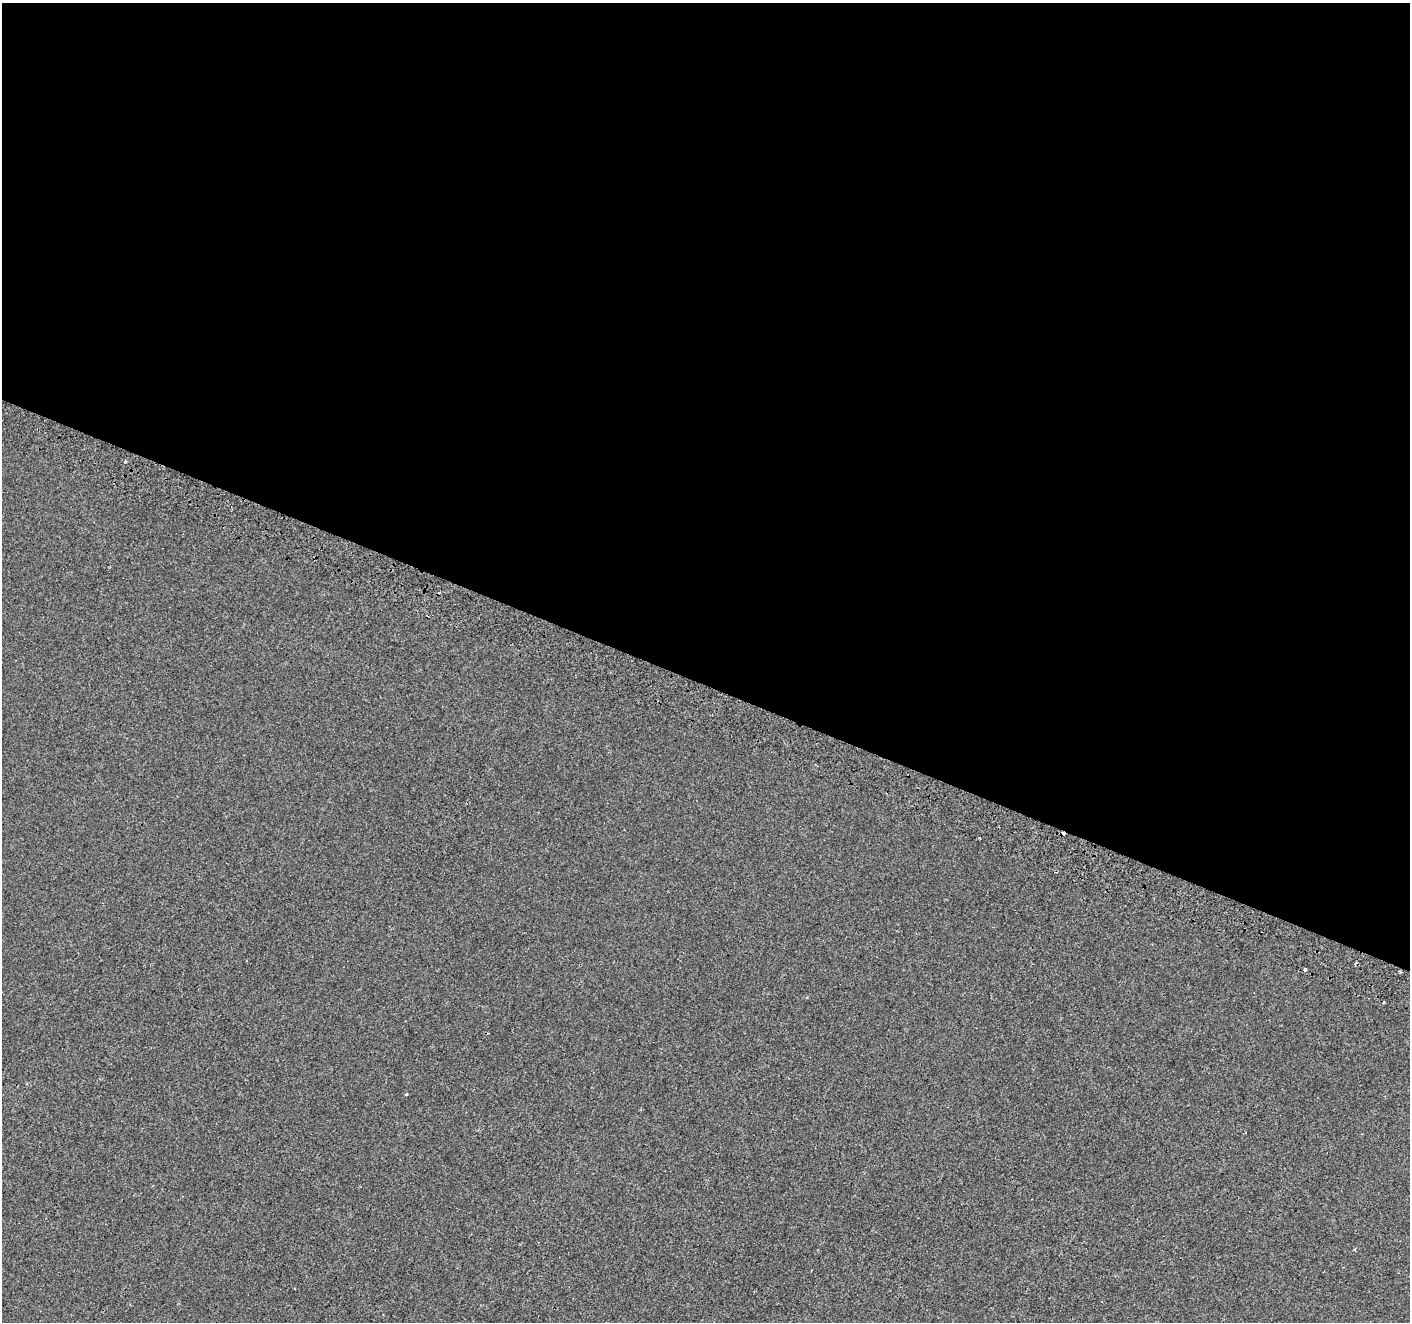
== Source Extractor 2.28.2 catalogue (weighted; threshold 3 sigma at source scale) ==
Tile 3 of 4 x 4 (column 3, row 1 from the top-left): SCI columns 2834-4241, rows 4205-5524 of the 5675 x 5835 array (HDU 1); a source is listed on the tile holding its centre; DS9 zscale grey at full resolution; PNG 1412 x 1324 px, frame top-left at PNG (2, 3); no overlay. Shown black and unused: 52% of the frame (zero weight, under 2 of 3 exposures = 2% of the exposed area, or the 3 px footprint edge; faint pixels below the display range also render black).
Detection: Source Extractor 2.28.2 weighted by HDU 2 'WHT'; one run over the whole footprint, this tile lists its part. Background -3.72e-04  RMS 0.0035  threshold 0.0159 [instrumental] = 3 sigma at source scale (4.5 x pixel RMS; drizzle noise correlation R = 1.50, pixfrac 1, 0.0396/0.0396 arcsec/px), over >= 5 px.
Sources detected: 6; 3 cosmic-ray / hot-pixel residue — not listed; the other 3 listed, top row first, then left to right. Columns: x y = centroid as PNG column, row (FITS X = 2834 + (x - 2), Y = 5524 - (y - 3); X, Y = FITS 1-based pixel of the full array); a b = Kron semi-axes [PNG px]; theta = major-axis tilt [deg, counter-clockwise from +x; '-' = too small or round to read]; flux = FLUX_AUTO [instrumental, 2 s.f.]
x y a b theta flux
125 461 3 3 - 0.44
1305 970 3 3 - 0.82
406 1094 4 3 - 0.4